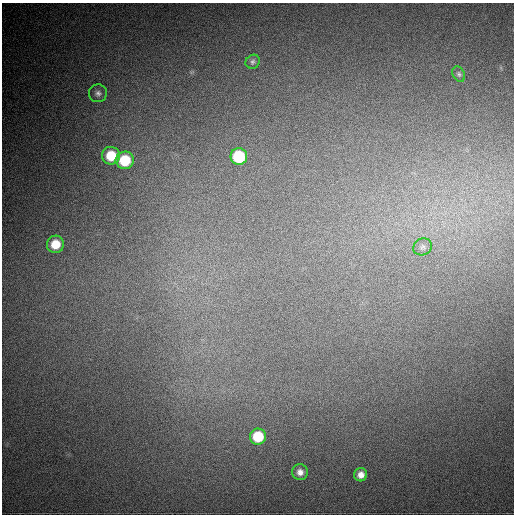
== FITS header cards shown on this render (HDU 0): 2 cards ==
NAXIS1  =                  512
NAXIS2  =                  512

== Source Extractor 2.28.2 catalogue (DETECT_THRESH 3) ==
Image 512 x 512 px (HDU 0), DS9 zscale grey, 1 PNG px = 1 image px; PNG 516 x 516 px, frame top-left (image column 1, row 512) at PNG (2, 3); each listed source drawn as its Kron ellipse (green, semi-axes under 4 px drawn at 4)
Background 1080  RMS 28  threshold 85.5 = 3 sigma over >= 5 px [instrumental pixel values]
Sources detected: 11; all 11 listed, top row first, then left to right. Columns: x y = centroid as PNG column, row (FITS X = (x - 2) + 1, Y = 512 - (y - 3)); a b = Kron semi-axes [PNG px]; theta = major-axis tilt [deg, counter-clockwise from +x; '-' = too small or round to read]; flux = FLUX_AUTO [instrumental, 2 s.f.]
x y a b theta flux
253 62 7 6 - 5000
459 74 8 6 -62 4100
98 93 9 9 - 8200
111 156 9 9 - 56000
239 157 8 8 - 110000
125 160 9 9 - 84000
55 244 9 8 - 41000
423 247 9 8 - 8000
258 437 8 8 - 67000
300 472 8 8 - 11000
361 475 7 6 - 13000